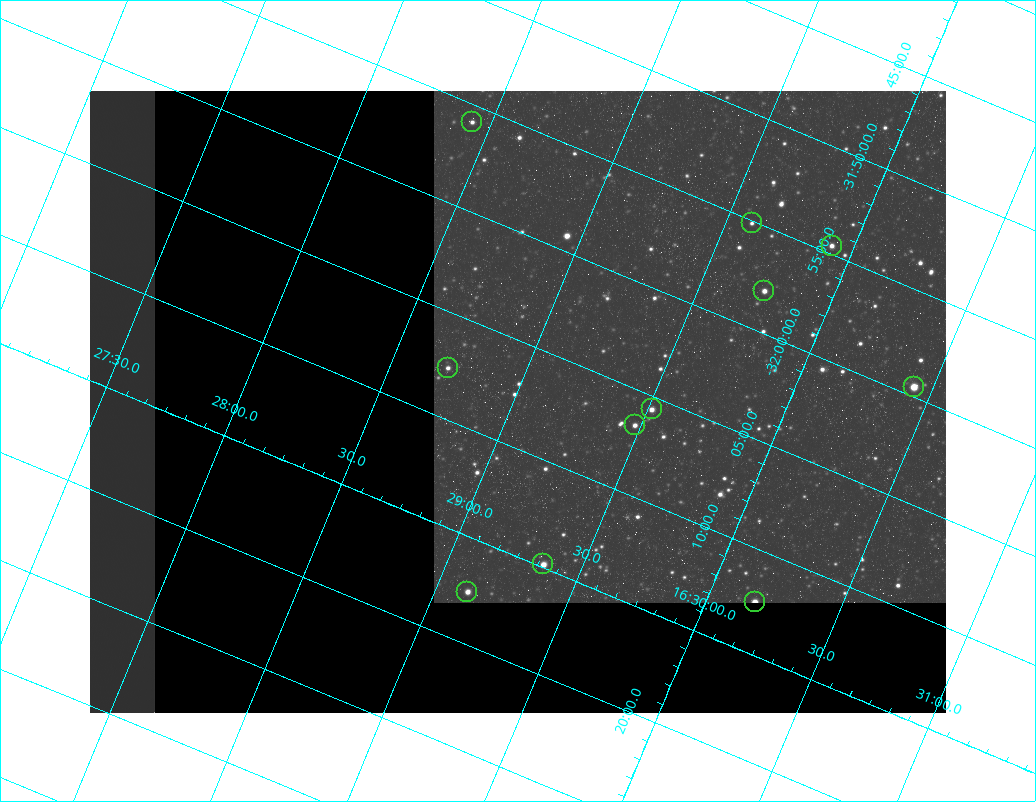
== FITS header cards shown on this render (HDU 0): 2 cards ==
NAXIS1  =                  856 / Size of image - Xaxis
NAXIS2  =                  622 / Size of image - Yaxis

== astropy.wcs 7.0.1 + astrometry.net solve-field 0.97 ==
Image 856 x 622 px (HDU 0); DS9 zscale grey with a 90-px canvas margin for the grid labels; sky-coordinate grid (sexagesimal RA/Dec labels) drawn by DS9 from the SOLVED WCS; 11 Tycho-2 reference stars matched to detected sources circled (green)
Header WCS: none
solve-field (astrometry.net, Tycho-2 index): SOLVED blind (the file carries no WCS)
Solved WCS: RA---TAN-SIP/DEC--TAN-SIP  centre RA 16:29:01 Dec -32:08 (247.25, -32.13 deg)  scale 2.99 arcsec/px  FOV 42.7' x 31.0'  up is -23 deg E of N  parity flipped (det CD > 0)
(file carries no celestial WCS; the grid is the blind solution)
Tycho-2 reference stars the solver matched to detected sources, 11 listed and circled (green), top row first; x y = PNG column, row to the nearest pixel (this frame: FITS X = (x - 90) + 1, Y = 622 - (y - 91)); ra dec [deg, ICRS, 3 dp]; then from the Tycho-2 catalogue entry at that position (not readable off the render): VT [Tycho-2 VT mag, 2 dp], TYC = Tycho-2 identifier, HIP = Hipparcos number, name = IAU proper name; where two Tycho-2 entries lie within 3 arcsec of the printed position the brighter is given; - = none
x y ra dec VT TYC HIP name
472 122 247.108 -31.930 11.98 7348-1730-1 - -
752 223 247.399 -31.919 12.22 7348-1756-1 - -
832 246 247.480 -31.910 12.04 7348-1747-1 - -
764 291 247.436 -31.967 11.57 7348-715-1 - -
448 368 247.178 -32.127 12.46 7348-557-1 - -
914 387 247.607 -31.992 10.59 7349-670-1 - -
652 409 247.379 -32.094 11.90 7348-225-1 - -
635 425 247.369 -32.111 11.79 7348-569-1 - -
543 564 247.339 -32.247 11.53 7348-1608-1 - -
467 592 247.281 -32.293 11.79 7348-1340-1 - -
755 602 247.545 -32.208 11.27 7349-794-1 - -